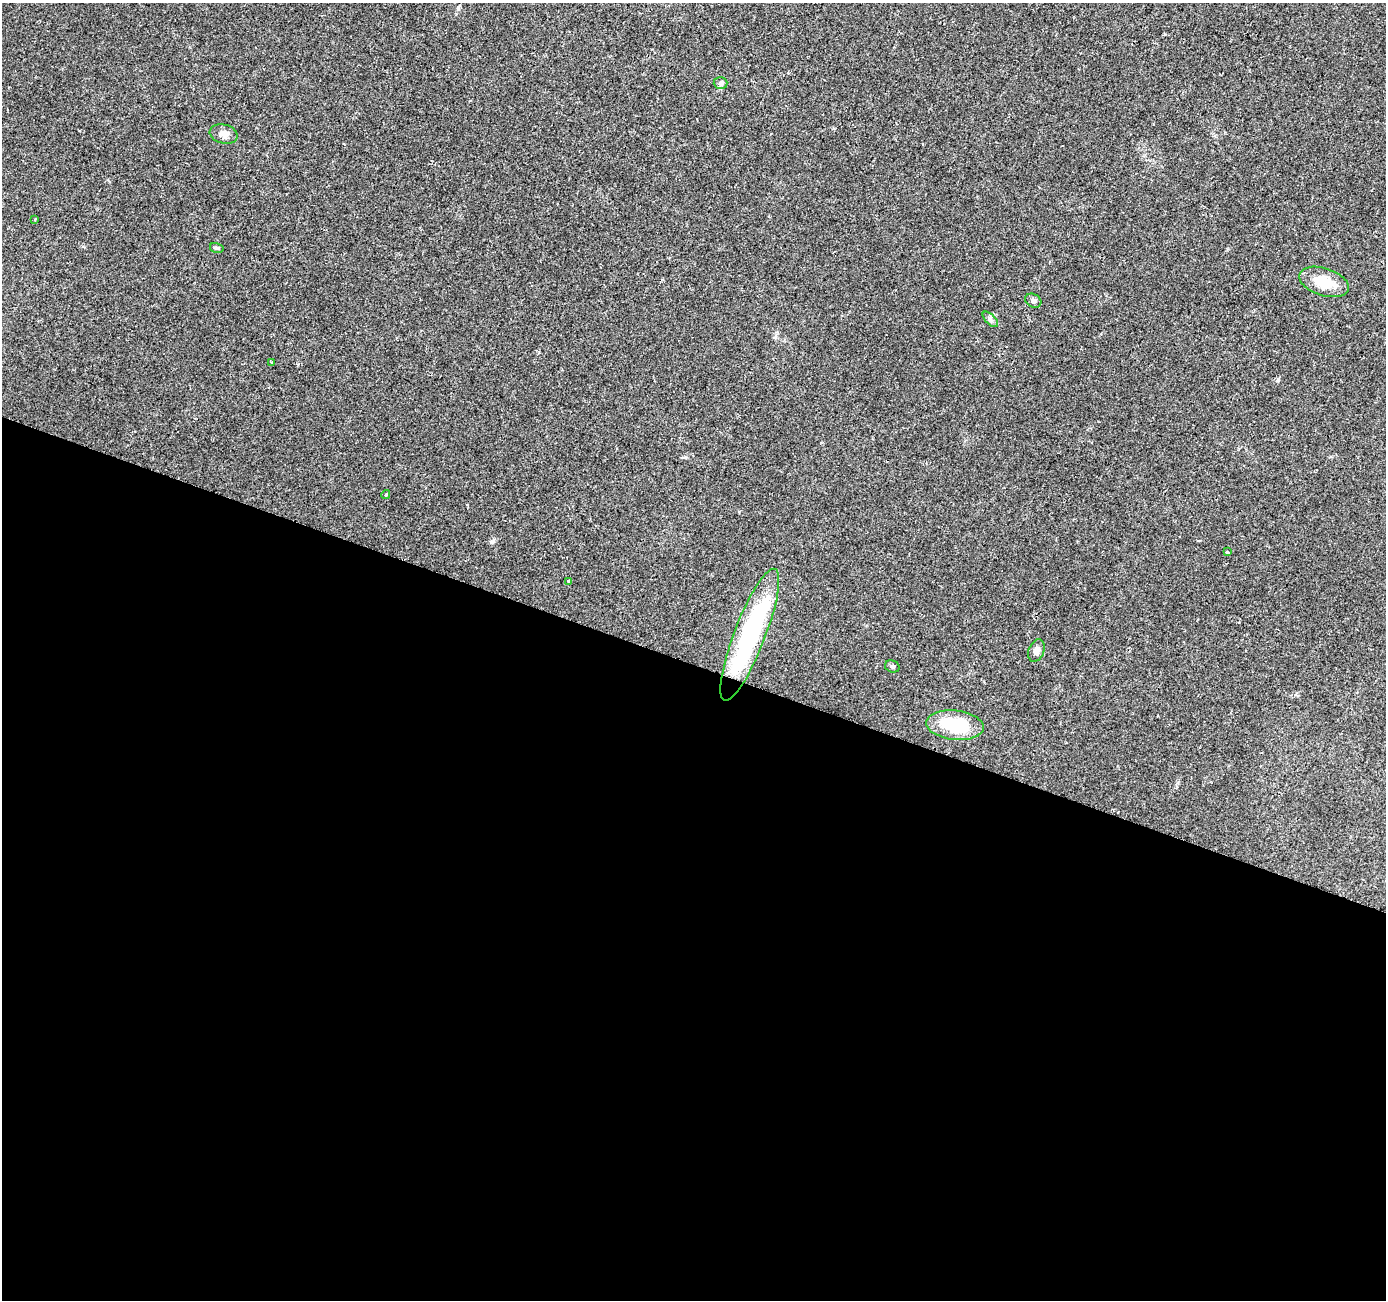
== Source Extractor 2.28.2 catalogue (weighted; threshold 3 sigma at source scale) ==
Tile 14 of 4 x 4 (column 2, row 4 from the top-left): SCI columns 1393-2776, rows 283-1580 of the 5566 x 5698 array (HDU 1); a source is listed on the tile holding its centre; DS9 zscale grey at full resolution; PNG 1388 x 1302 px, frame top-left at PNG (2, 3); each listed source drawn as its Kron ellipse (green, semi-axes under 4 px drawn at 4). Shown black and unused: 49% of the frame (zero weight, under 2 of 3 exposures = <1% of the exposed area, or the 3 px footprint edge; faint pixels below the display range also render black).
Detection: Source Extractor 2.28.2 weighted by HDU 2 'WHT'; one run over the whole footprint, this tile lists its part. Background 0.0208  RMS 0.0034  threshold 0.0154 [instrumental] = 3 sigma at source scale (4.5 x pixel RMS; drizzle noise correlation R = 1.50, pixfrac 1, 0.0396/0.0396 arcsec/px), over >= 5 px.
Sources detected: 16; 1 inside a brighter object's white glare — neither listed nor drawn; the other 15 listed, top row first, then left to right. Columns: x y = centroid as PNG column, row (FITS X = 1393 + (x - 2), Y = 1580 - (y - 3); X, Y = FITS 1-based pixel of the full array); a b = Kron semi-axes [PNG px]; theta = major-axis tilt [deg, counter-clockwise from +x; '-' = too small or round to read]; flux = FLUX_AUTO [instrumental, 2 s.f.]
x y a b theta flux
720 83 7 6 - 0.74
224 134 14 9 -15 2.2
35 219 3 3 - 0.36
217 248 7 5 -14 0.56
1324 282 26 13 -18 8.5
1033 301 8 6 -29 1
990 319 10 5 -45 0.89
271 362 3 3 - 0.29
386 494 4 3 - 0.55
1227 552 3 3 - 0.28
569 581 3 2 - 0.43
750 635 70 15 69 51
1036 651 12 7 68 1.8
892 666 7 6 - 0.72
955 725 29 14 -6 17
Unlisted compact peaks at least as high as the median listed source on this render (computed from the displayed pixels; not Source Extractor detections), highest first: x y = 491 542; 1278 380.